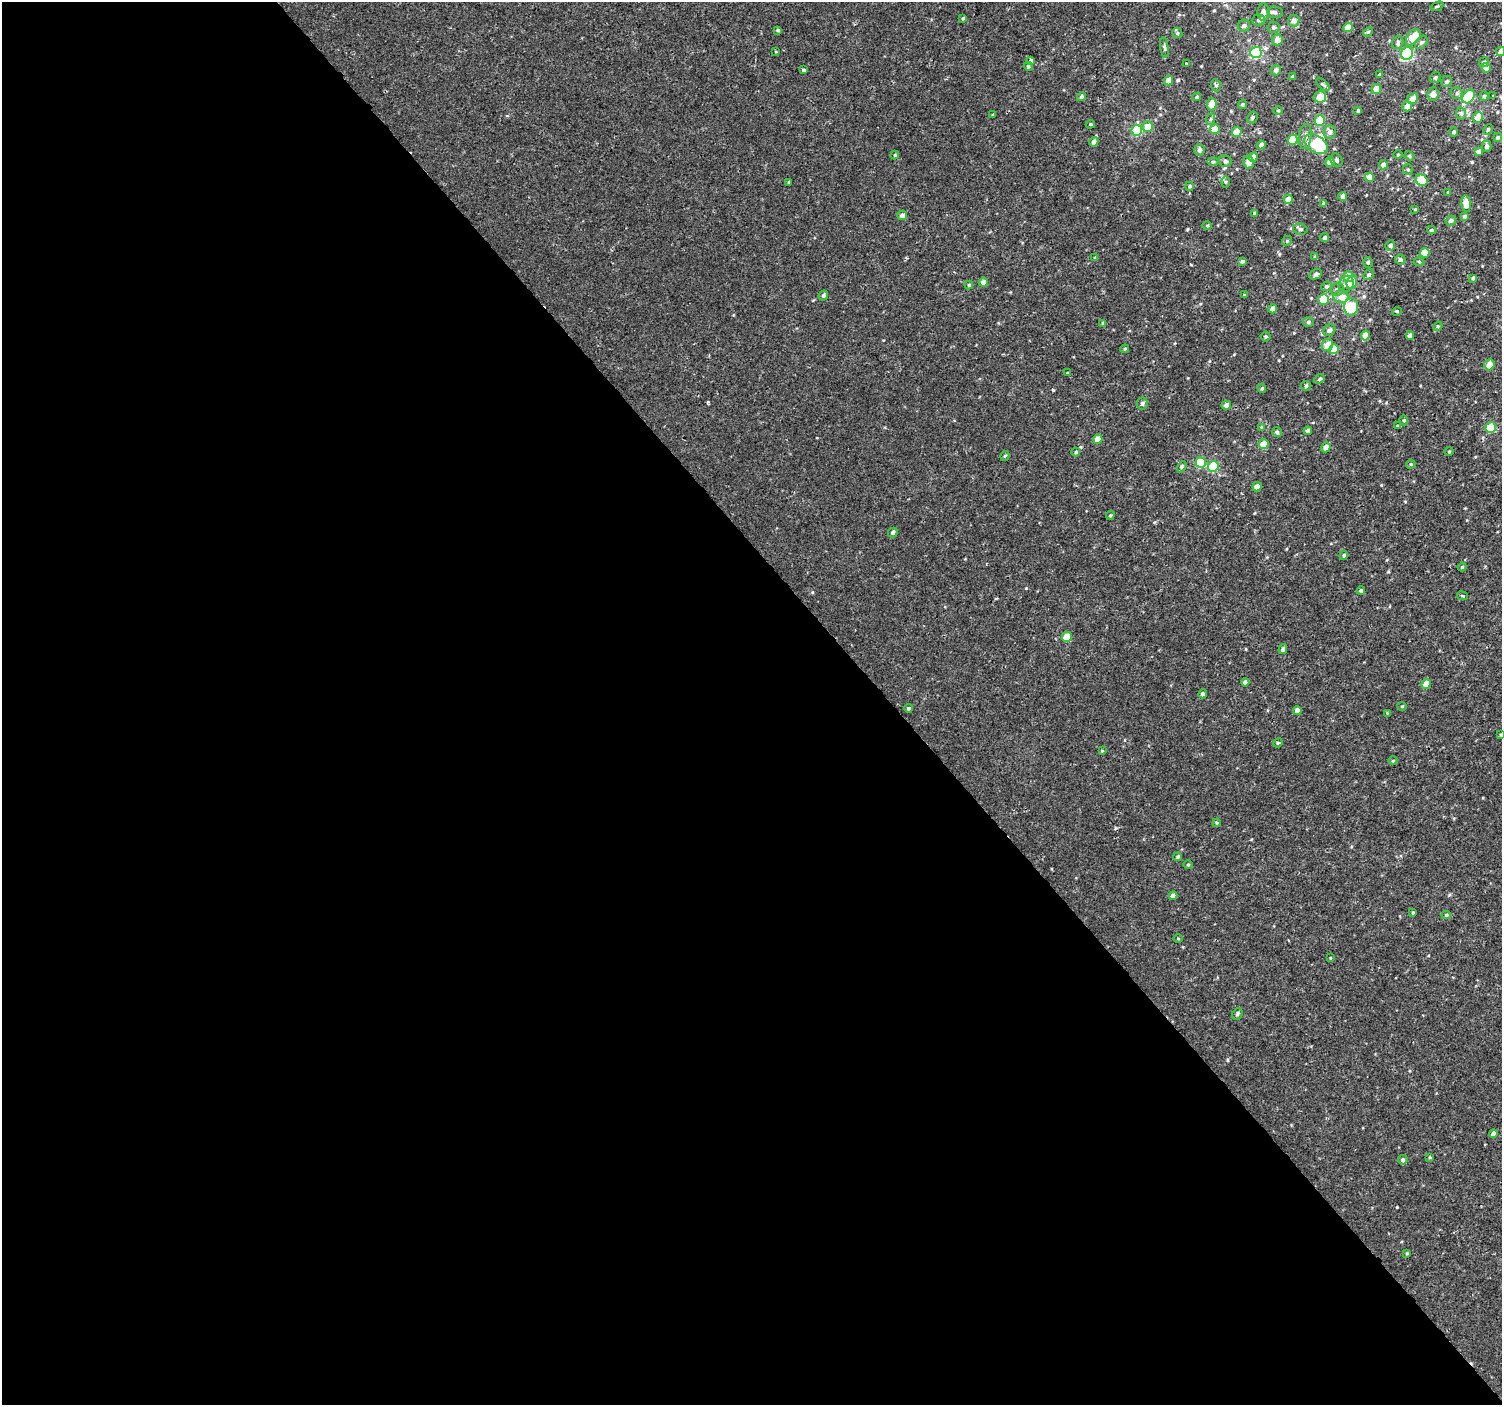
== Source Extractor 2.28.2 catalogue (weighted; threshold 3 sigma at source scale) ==
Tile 9 of 4 x 4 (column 1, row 3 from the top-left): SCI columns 1-1500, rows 1544-2946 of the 6003 x 5958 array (HDU 1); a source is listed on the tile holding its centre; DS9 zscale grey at full resolution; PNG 1504 x 1407 px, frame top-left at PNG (2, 2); each listed source drawn as its Kron ellipse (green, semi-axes under 4 px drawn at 4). Shown black and unused: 59% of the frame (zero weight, under 2 of 3 exposures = <1% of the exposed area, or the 3 px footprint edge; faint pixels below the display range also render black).
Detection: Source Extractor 2.28.2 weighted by HDU 2 'WHT'; one run over the whole footprint, this tile lists its part. Background 2.98e-04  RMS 0.002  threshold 0.00922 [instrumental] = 3 sigma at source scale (4.5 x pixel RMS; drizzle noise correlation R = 1.50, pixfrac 1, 0.0396/0.0396 arcsec/px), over >= 5 px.
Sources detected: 200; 2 inside a brighter object's white glare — neither listed nor drawn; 3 inside a brighter listed object's ellipse — not listed separately; the other 195 listed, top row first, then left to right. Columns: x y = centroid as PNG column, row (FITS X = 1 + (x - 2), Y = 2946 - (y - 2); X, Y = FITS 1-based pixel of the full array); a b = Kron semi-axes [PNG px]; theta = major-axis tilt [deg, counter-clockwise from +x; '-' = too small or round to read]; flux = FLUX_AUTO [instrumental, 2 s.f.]
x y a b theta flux
1437 6 7 3 23 0.26
1263 12 8 6 89 0.91
1275 12 7 6 - 0.55
963 18 4 3 - 0.21
1259 20 7 5 1 0.45
1294 21 6 5 - 1
1244 26 6 6 - 0.8
1274 27 6 6 - 0.49
1348 28 4 4 - 2.6
778 30 4 3 - 0.32
1368 32 6 3 45 0.25
1177 33 5 5 - 0.34
1413 37 9 6 52 4.4
1277 40 5 5 - 1.4
1398 42 7 5 69 0.52
1421 42 7 5 48 0.47
1164 48 10 4 -82 0.37
775 51 3 2 - 0.2
1501 51 5 4 - 1.2
1256 52 6 5 - 17
1407 54 6 6 - 21
1031 60 4 3 - 0.99
1484 62 5 4 - 0.38
1186 63 4 2 - 0.14
1028 66 5 4 - 0.32
1486 68 5 4 - 1.6
804 70 4 3 - 1.1
1276 70 5 5 - 0.66
1379 74 4 3 - 0.2
1293 76 4 3 - 0.22
1435 78 6 5 - 0.33
1168 81 5 4 - 1.9
1447 82 6 5 - 0.43
1323 84 8 3 -44 0.3
1216 85 6 5 - 0.32
1376 89 5 5 - 2.1
1457 93 6 5 - 0.43
1433 94 7 5 83 1
1484 96 4 4 - 0.32
1493 96 3 2 - 0.33
1081 97 5 4 - 0.41
1197 97 4 3 - 0.34
1320 97 6 5 - 2.5
1469 97 7 5 50 11
1413 99 6 5 - 1.6
1212 104 6 5 - 2.1
1242 105 4 4 - 0.35
1407 106 5 5 - 1.3
1278 111 4 3 - 0.16
1358 111 4 3 - 0.3
1461 113 6 5 - 0.43
993 115 4 3 - 0.42
1478 117 5 5 - 1.4
1252 118 6 5 - 0.41
1211 119 6 3 70 0.24
1320 120 5 5 - 5.4
1090 124 5 4 - 0.24
1148 127 5 5 - 2.4
1215 129 5 5 - 2.3
1488 129 5 4 - 0.27
1137 130 5 5 - 11
1237 132 5 4 - 2.6
1330 132 6 6 - 0.95
1454 132 4 4 - 0.46
1305 136 12 6 84 1.1
1498 137 4 4 - 0.27
1293 140 5 5 - 4.8
1094 142 5 4 - 0.9
1316 144 13 8 -34 8.9
1261 145 4 4 - 0.81
1487 146 5 5 - 0.64
1199 150 6 5 - 0.63
1478 152 4 4 - 0.8
895 155 4 4 - 0.19
1398 155 5 3 - 0.17
1409 156 5 4 - 0.27
1253 157 5 4 - 0.93
1336 160 7 5 -61 0.48
1225 161 6 5 - 0.43
1213 162 6 4 0 0.28
1248 162 6 5 - 1.4
1330 162 5 4 - 1.3
1383 165 4 4 - 1.2
1408 170 5 5 - 0.32
1370 177 5 4 - 2.7
1422 180 6 5 - 6.9
788 182 3 2 - 0.24
1226 182 6 4 90 0.29
1189 186 4 4 - 0.31
1448 192 4 4 - 0.17
1343 197 4 4 - 1.1
1288 199 4 4 - 1.6
1324 204 4 4 - 0.59
1466 204 8 4 -84 2.3
1415 209 4 3 - 0.16
1255 213 4 3 - 0.34
902 215 5 4 - 1
1464 216 4 4 - 0.36
1451 221 5 4 - 0.5
1207 226 4 3 - 0.21
1300 229 7 5 -13 0.43
1432 230 4 3 - 0.35
1324 238 4 3 - 0.42
1287 241 5 4 - 0.28
1390 245 5 5 - 0.54
1425 253 5 4 - 2.7
1315 257 4 3 - 0.26
1095 258 4 4 - 0.22
1400 260 5 5 - 0.51
1242 261 4 4 - 0.41
1419 261 5 3 - 0.24
1368 262 5 4 - 0.33
1316 274 6 4 28 0.61
1369 275 5 4 - 0.38
1348 276 5 5 - 2.1
1473 278 4 4 - 0.33
983 282 4 4 - 1.3
1352 282 7 5 70 3.3
1346 284 8 7 - 1.3
969 285 4 4 - 0.27
1326 286 5 5 - 0.35
1337 289 6 6 - 0.6
823 295 5 4 - 0.52
1244 295 3 3 - 0.19
1341 297 7 6 - 1.7
1323 299 5 5 - 4.7
1351 307 8 7 - 6.3
1273 309 4 4 - 1.3
1397 311 5 3 - 0.2
1308 322 5 5 - 0.35
1103 323 4 3 - 0.29
1438 326 5 4 - 0.21
1329 330 6 5 - 0.71
1266 336 5 5 - 0.3
1365 336 5 4 - 1.9
1410 336 4 4 - 0.76
1328 345 6 5 - 2.5
1125 349 4 4 - 0.24
1334 349 5 5 - 3.9
1489 365 6 5 - 1.9
1067 373 3 2 - 0.17
1320 379 5 4 - 0.33
1306 386 5 5 - 0.28
1262 388 4 4 - 0.25
1142 403 6 5 - 0.49
1226 405 5 4 - 1
1404 420 5 4 - 0.26
1397 426 3 3 - 0.4
1261 427 4 4 - 0.18
1490 427 5 5 - 4.2
1308 431 4 4 - 0.89
1277 432 5 4 - 0.44
1098 439 5 4 - 2
1263 444 5 4 - 2.8
1326 447 5 4 - 1
1076 452 4 4 - 0.21
1449 452 5 3 - 0.18
1005 456 5 3 - 0.21
1201 463 5 5 - 6.2
1411 464 5 3 - 0.2
1213 466 5 5 - 7.2
1182 467 6 4 60 0.34
1257 487 5 4 - 1.8
1110 515 5 4 - 0.23
893 532 5 4 - 0.61
1344 555 4 4 - 0.32
1462 567 4 3 - 0.18
1361 590 4 4 - 0.38
1462 596 5 3 - 0.23
1067 637 5 5 - 4.3
1283 649 5 4 - 0.44
1245 682 4 4 - 0.69
1426 684 5 4 - 1.8
1203 694 4 4 - 0.55
1402 707 5 3 - 0.21
908 708 4 4 - 0.31
1297 711 4 4 - 1.3
1387 713 4 3 - 0.21
1501 735 4 3 - 0.24
1278 743 5 4 - 0.24
1102 751 3 3 - 0.33
1393 761 4 4 - 0.21
1217 823 4 4 - 0.22
1178 857 4 4 - 0.32
1188 865 5 3 - 0.18
1173 896 4 4 - 0.88
1413 913 4 3 - 0.22
1446 915 5 4 - 0.3
1178 938 5 3 - 0.16
1330 958 4 3 - 0.18
1237 1014 6 5 - 0.38
1493 1133 4 4 - 2
1430 1157 4 3 - 0.21
1403 1160 5 5 - 0.47
1407 1253 4 3 - 0.2
Isophote crosses this tile's border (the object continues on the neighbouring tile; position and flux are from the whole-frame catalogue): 2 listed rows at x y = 1501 51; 1501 735
Unlisted compact peaks at least as high as the median listed source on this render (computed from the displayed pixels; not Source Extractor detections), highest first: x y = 1053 390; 1397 1207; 1026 588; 708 402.